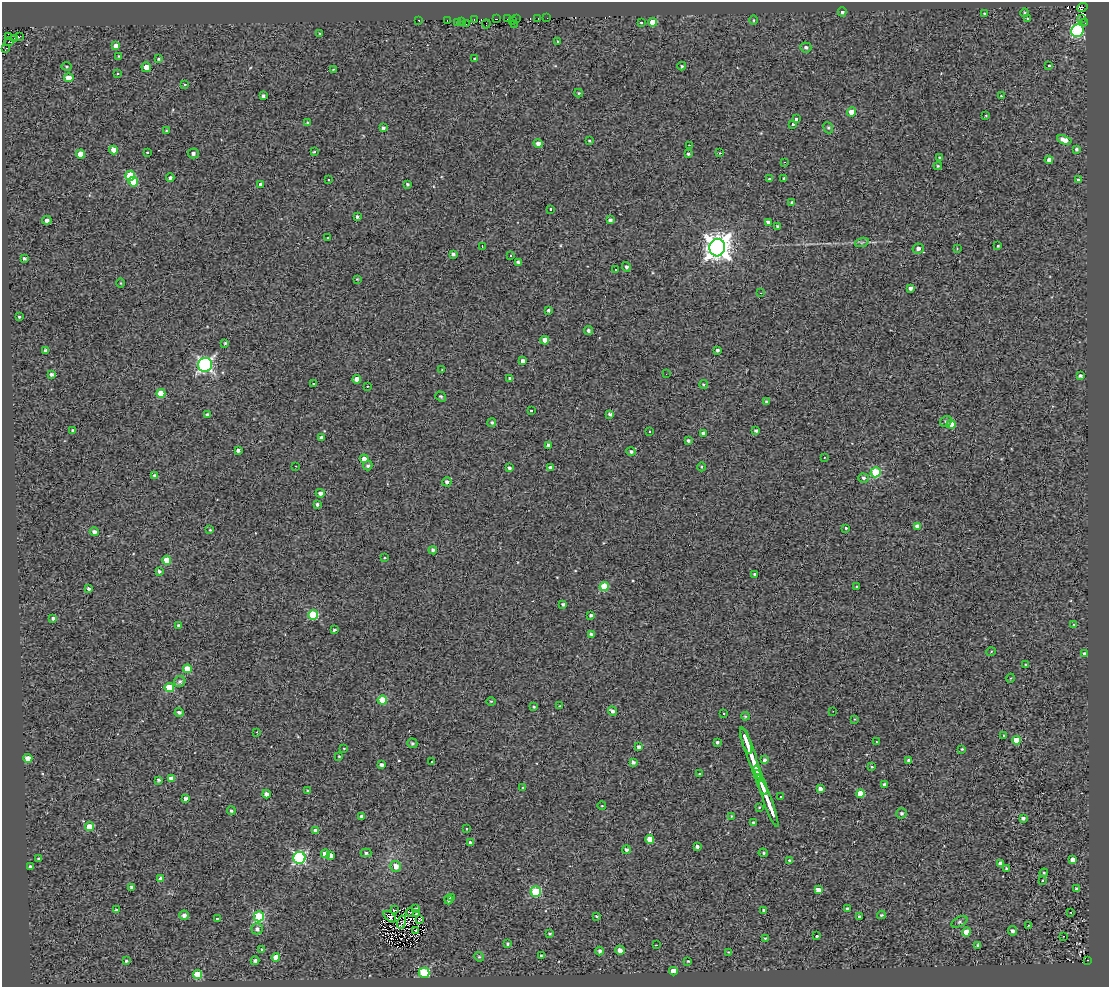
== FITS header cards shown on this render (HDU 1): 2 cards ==
NAXIS1  =                 1107
NAXIS2  =                  985

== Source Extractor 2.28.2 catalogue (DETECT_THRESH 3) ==
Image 1107 x 985 px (HDU 1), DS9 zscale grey, 1 PNG px = 1 image px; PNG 1111 x 989 px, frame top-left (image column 1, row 985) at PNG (2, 2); each listed source drawn as its Kron ellipse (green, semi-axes under 4 px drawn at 4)
Background 0.16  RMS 1.4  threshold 4.15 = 3 sigma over >= 5 px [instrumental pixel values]
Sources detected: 308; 3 with non-positive FLUX_AUTO (blend fragments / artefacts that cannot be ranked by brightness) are neither listed nor drawn; the other 305 listed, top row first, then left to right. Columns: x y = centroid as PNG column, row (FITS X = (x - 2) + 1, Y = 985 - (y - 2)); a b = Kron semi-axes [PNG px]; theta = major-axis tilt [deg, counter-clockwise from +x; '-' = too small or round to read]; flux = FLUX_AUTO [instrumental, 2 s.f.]
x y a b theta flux
1082 7 5 3 - 910
842 12 4 4 - 260
984 13 3 3 - 440
1025 13 4 4 - 130
547 18 3 2 - 120
1082 18 3 2 - 370
474 19 2 2 - 64
496 19 3 2 - 540
507 19 2 2 - 70
516 19 3 2 - 150
538 19 3 2 - 81
1028 19 4 3 - 150
419 20 3 3 - 430
753 20 4 3 - 87
447 21 3 2 - 110
462 21 3 2 - 86
512 21 3 2 - 61
458 22 3 2 - 130
641 22 3 3 - 170
652 22 4 4 - 1600
1085 23 2 2 - 35
466 24 3 2 - 110
486 24 4 2 - 170
514 25 2 2 - 6.2
1078 31 6 6 - 12000
320 33 4 2 - 72
8 36 3 2 - 20
19 36 3 3 - 110
14 38 3 2 - 230
557 41 3 2 - 75
9 42 4 3 - 280
116 46 4 4 - 710
806 47 5 5 - 280
6 48 3 3 - 3600
119 56 3 2 - 91
158 59 4 3 - 94
475 59 3 3 - 180
67 66 5 3 - 93
682 66 4 3 - 140
1049 66 3 3 - 270
146 67 5 5 - 560
333 69 4 3 - 65
118 73 3 3 - 180
69 78 4 4 - 1400
185 85 4 2 - 73
579 93 4 4 - 100
263 96 3 3 - 180
1001 96 3 3 - 91
851 112 4 4 - 820
986 115 3 3 - 93
796 119 3 3 - 440
308 123 4 3 - 230
792 124 3 3 - 260
383 128 4 4 - 190
828 128 6 4 -67 140
166 131 3 2 - 76
1064 140 7 4 -20 800
589 141 4 3 - 82
538 144 4 4 - 450
689 145 2 2 - 160
1077 149 3 3 - 180
113 150 4 4 - 1000
147 152 3 2 - 110
314 152 3 3 - 86
193 153 5 5 - 320
720 153 3 2 - 200
81 154 4 4 - 1400
688 154 3 3 - 150
939 158 3 2 - 96
1049 160 4 4 - 420
784 162 3 2 - 73
938 166 4 4 - 100
130 176 5 5 - 4000
170 178 4 3 - 240
784 178 3 3 - 130
328 179 3 3 - 150
769 179 3 2 - 71
1078 180 3 3 - 230
133 182 5 5 - 1300
261 184 4 3 - 290
407 184 3 3 - 150
792 203 4 3 - 210
550 209 3 3 - 250
357 217 3 3 - 230
47 220 5 4 - 360
610 220 4 3 - 270
768 222 4 3 - 370
777 227 3 3 - 200
328 238 3 2 - 58
862 242 7 4 19 170
482 246 3 2 - 54
998 246 3 2 - 87
717 248 9 8 - 130000
918 248 5 5 - 340
957 248 4 3 - 73
453 254 4 4 - 240
511 256 3 2 - 110
24 258 3 3 - 200
518 262 3 3 - 190
626 267 5 4 - 270
615 270 3 3 - 280
357 279 2 2 - 54
121 283 5 3 - 75
910 288 4 3 - 300
761 293 3 2 - 81
548 310 4 3 - 230
19 317 3 3 - 110
588 330 4 4 - 230
545 340 4 4 - 970
225 343 3 3 - 120
46 350 3 3 - 210
717 350 3 3 - 210
523 361 4 4 - 370
205 365 7 7 - 21000
442 370 3 3 - 64
51 374 4 3 - 280
666 374 2 2 - 48
1080 376 4 3 - 230
357 379 4 4 - 750
510 379 3 3 - 240
314 383 3 3 - 150
703 384 4 4 - 130
367 386 3 3 - 100
161 393 4 4 - 1600
441 396 6 4 -36 97
766 402 4 3 - 230
531 410 2 2 - 110
610 414 4 3 - 200
207 415 4 3 - 260
946 421 6 5 - 200
492 423 4 4 - 170
951 424 4 4 - 2200
73 430 3 3 - 140
756 430 4 3 - 220
649 432 3 3 - 130
703 433 3 3 - 240
321 437 4 3 - 260
688 440 3 3 - 180
548 445 4 3 - 300
238 450 3 3 - 240
631 452 4 4 - 220
824 457 3 2 - 94
364 459 4 4 - 670
296 466 3 2 - 130
368 466 5 4 - 180
701 467 4 3 - 75
509 468 4 3 - 220
550 468 4 3 - 220
875 472 5 5 - 5500
155 476 4 4 - 330
863 478 5 4 - 220
447 482 5 4 - 270
320 493 4 4 - 370
317 504 4 3 - 200
918 526 4 4 - 700
846 528 3 3 - 570
210 530 3 3 - 81
94 532 5 4 - 340
433 550 4 4 - 220
384 558 3 3 - 550
167 560 4 4 - 1700
159 571 4 4 - 220
755 574 4 4 - 130
604 586 4 4 - 3000
857 587 3 3 - 110
89 589 3 3 - 210
563 604 4 3 - 190
313 615 5 5 - 4600
591 615 3 3 - 210
53 618 4 3 - 220
1074 624 3 2 - 130
179 626 4 3 - 220
334 630 3 3 - 150
591 634 4 4 - 250
991 652 5 3 - 76
1084 653 4 3 - 130
1026 665 3 3 - 110
187 669 4 4 - 1800
1011 678 4 3 - 75
180 681 6 5 - 250
169 687 4 4 - 2800
382 700 4 4 - 3200
491 701 4 3 - 75
560 706 3 2 - 67
534 707 3 3 - 110
612 711 5 4 - 270
833 711 2 2 - 58
179 712 4 4 - 240
724 714 3 2 - 99
745 716 4 3 - 94
855 719 3 3 - 86
257 732 3 3 - 120
1004 735 4 2 - 76
1016 740 4 4 - 1900
746 741 14 3 -71 4800
717 742 3 3 - 170
876 742 2 2 - 70
412 743 5 4 - 170
639 747 4 3 - 260
344 748 4 2 - 55
962 749 3 3 - 96
750 753 28 3 -70 11000
339 756 3 3 - 77
28 758 4 4 - 1300
764 760 4 4 - 260
909 760 3 3 - 180
432 762 3 3 - 91
633 762 4 3 - 260
382 765 4 3 - 310
872 767 3 3 - 76
757 771 5 3 - 2700
699 774 3 3 - 190
759 776 6 3 -73 3300
172 778 4 4 - 1100
159 780 4 3 - 180
762 784 11 3 -69 5800
884 784 3 3 - 250
523 788 3 3 - 530
820 789 4 3 - 440
308 791 4 3 - 160
860 793 4 4 - 1600
266 794 4 3 - 450
781 797 3 2 - 130
185 798 3 3 - 280
769 803 25 3 -70 9100
602 806 4 3 - 59
759 807 3 2 - 74
231 811 4 3 - 120
901 813 5 5 - 240
362 816 4 4 - 290
731 816 4 2 - 73
1023 818 4 3 - 210
753 823 4 3 - 210
89 827 4 4 - 1700
467 829 3 3 - 110
316 831 4 4 - 660
650 839 4 4 - 1200
471 843 4 4 - 550
697 846 3 3 - 280
626 850 4 4 - 230
366 853 5 4 - 160
763 853 5 4 - 120
325 854 4 4 - 820
331 855 4 4 - 630
299 858 6 6 - 12000
38 859 3 3 - 170
789 860 3 3 - 890
1072 860 4 4 - 550
1000 863 4 4 - 330
396 866 5 5 - 790
30 867 3 3 - 220
1006 868 3 3 - 100
1044 873 4 4 - 93
161 879 4 4 - 510
1043 880 3 2 - 68
131 887 4 3 - 200
1077 889 4 4 - 270
818 890 4 4 - 770
536 892 5 5 - 5600
451 898 4 4 - 280
448 900 5 4 - 250
416 909 4 3 - 110
847 909 4 4 - 160
116 910 3 3 - 140
395 910 4 2 - 110
764 910 4 4 - 150
1071 912 3 3 - 130
410 913 4 2 - 100
416 914 3 2 - 78
184 915 4 4 - 370
881 915 4 3 - 130
259 916 5 5 - 7600
597 916 4 3 - 97
390 917 7 3 -38 210
859 917 3 3 - 240
217 918 3 2 - 96
420 919 3 2 - 59
402 922 6 4 77 80
959 922 8 4 27 170
1029 925 3 2 - 170
257 929 5 5 - 340
416 931 3 2 - 100
1012 931 5 4 - 290
966 932 4 4 - 1000
550 934 3 3 - 100
816 936 3 3 - 500
1063 936 3 2 - 110
765 938 3 2 - 74
507 944 3 3 - 150
656 945 3 2 - 100
978 945 3 3 - 240
262 949 4 3 - 110
620 950 5 4 - 520
600 951 4 4 - 240
728 952 3 3 - 57
541 956 3 3 - 140
276 957 4 4 - 1400
479 957 5 4 - 120
1088 960 3 2 - 1300
126 961 3 3 - 130
255 961 4 4 - 270
688 961 3 2 - 74
673 971 4 4 - 820
424 973 5 5 - 7300
198 975 4 4 - 2400
At the frame edge (FLAGS 8, measured only in part): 1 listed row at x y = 6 48
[3 non-positive-flux detections neither listed nor drawn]